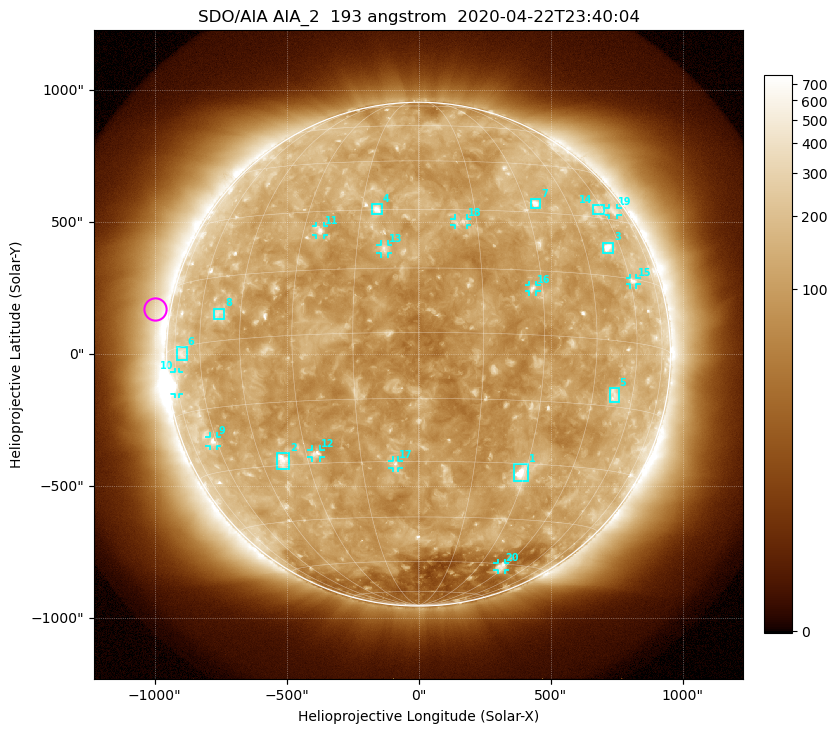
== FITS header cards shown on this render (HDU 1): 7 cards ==
TELESCOP= 'SDO/AIA'
INSTRUME= 'AIA_2'
WAVELNTH=                  193
WAVEUNIT= 'angstrom'
DATE-OBS= '2020-04-22T23:40:04.84'
CTYPE1  = 'HPLN-TAN'
CTYPE2  = 'HPLT-TAN'

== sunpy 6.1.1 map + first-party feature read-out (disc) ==
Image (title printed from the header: SDO/AIA AIA_2  193 angstrom  2020-04-22T23:40:04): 1024 x 1024 px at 2.4 arcsec/px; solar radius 954 arcsec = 398 px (full disc in frame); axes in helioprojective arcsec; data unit not stated in the header (colour bar unlabelled)
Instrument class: DISC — disc imager (sunpy class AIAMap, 193 A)
Bright regions (active regions / flare kernels): reference = the median radial profile (limb darkening/brightening removed); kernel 9 px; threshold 5 sigma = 163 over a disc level ~112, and >= 1.15x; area >= 12 px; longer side >= 10 px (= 24 arcsec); searched inside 0.97 R_sun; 26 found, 20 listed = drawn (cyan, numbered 1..; 11 of them under ~33 arcsec drawn as corner ticks so the feature stays visible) (cap 20 boxes per figure: the strongest are kept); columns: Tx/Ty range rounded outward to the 5 arcsec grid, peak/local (2 s.f.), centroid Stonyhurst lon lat
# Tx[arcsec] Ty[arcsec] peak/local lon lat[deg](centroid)
1 360..415 -485..-415 11 +29 -32
2 -540..-490 -435..-375 7.5 -38 -29
3 695..740 385..425 7.4 +54 +22
4 -175..-140 530..570 6.3 -11 +30
5 725..760 -185..-130 3.8 +52 -12
6 -920..-875 -25..30 2.8 -70 -2
7 425..460 555..590 5.7 +33 +33
8 -775..-735 130..175 3.3 -53 +6
9 -795..-760 -350..-310 4 -62 -23
10 -925..-905 -150..-65 4.3 -75 -7
11 -390..-360 450..485 4.7 -25 +25
12 -405..-370 -390..-360 4.5 -27 -28
13 -145..-115 380..415 4.2 -8 +20
14 660..705 530..565 2.3 +57 +32
15 800..825 265..290 3.2 +62 +15
16 420..450 235..265 4.3 +27 +11
17 -100..-75 -430..-400 4 -6 -31
18 135..185 490..515 3.2 +11 +27
19 720..755 525..555 2.3 +67 +33
20 300..330 -815..-790 2.8 +43 -61
Off-limb structures (1.02-1.3 R_sun): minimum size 162 px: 7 found; the strongest spans PA ~40..105 deg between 1.02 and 1.3 R_sun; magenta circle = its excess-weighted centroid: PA ~80 deg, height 1.06 R_sun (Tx ~-1000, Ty ~170 arcsec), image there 1.6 x the reference